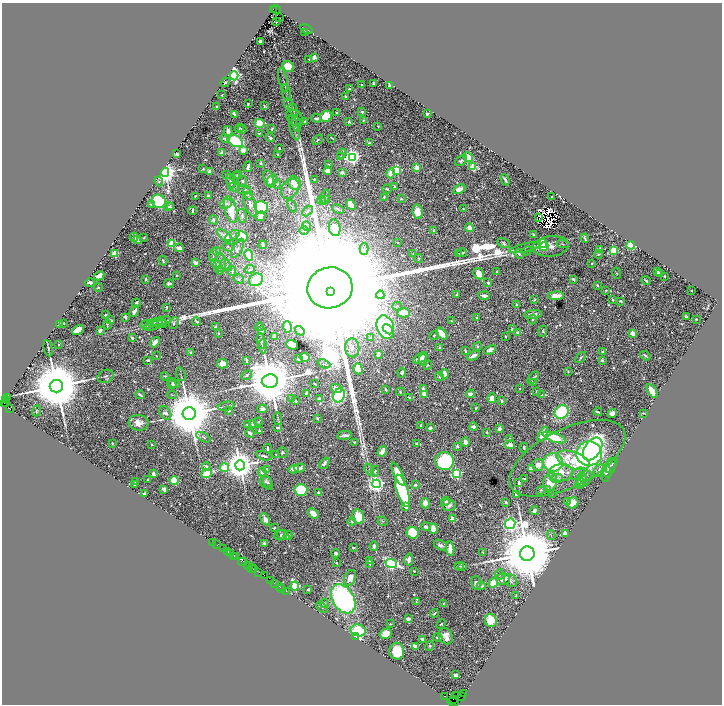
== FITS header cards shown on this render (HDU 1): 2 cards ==
NAXIS1  =                 1440
NAXIS2  =                 1404

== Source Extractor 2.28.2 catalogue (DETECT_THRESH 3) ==
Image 1440 x 1404 px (HDU 1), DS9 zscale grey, zoomed out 1/2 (1 PNG px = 2 x 2 image px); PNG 724 x 706 px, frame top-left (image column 1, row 1403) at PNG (2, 3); each listed source drawn as its Kron ellipse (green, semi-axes under 4 px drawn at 4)
Background 1.06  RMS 0.015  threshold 0.0463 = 3 sigma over >= 5 px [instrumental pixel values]
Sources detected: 968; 89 cannot appear on this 1/2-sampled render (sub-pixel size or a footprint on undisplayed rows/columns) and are neither listed nor drawn; of the other 879, the 500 brightest by FLUX_AUTO listed and drawn (379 fainter detections omitted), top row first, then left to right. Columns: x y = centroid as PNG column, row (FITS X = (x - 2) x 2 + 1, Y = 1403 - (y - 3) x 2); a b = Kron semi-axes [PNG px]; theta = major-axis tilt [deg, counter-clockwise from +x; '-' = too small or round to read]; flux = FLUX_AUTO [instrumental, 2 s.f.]
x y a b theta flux
273 9 2 1 - 160
276 9 5 1 - 390
280 18 2 1 - 4.6
277 21 3 2 - 4.5
306 29 7 2 -29 8.3
304 32 3 2 - 6.2
261 42 4 3 - 30
314 57 4 4 - 13
309 59 3 2 - 3.8
288 66 6 5 - 100
234 76 4 3 - 1400
283 80 12 3 -77 5.9
225 82 5 2 - 3.3
374 83 3 2 - 8.5
362 85 3 2 - 9.4
390 85 3 2 - 7.8
349 89 2 2 - 4.8
286 92 8 1 -82 3.4
222 95 2 2 - 4.3
345 96 2 2 - 7.4
248 104 3 2 - 4
288 104 6 2 -67 3.2
264 106 4 2 - 5.3
217 107 2 2 - 5.2
293 110 7 3 -61 6.1
336 112 2 2 - 6.6
362 112 3 2 - 7.6
234 114 3 2 - 8
427 114 2 2 - 46
326 116 6 5 - 140
295 118 9 7 -40 13
316 118 5 2 - 13
304 121 2 2 - 4.8
363 121 3 2 - 5.1
349 122 4 3 - 6
260 123 5 4 - 100
296 124 8 2 -76 4.6
378 126 3 3 - 3.2
239 128 4 3 - 4.7
294 128 13 3 -75 7.1
242 129 4 3 - 11
272 129 3 2 - 4.5
228 131 5 3 - 22
259 133 3 3 - 4.1
225 138 5 3 - 6.3
270 138 5 3 - 10
332 138 4 1 - 3.5
317 140 6 3 45 5.7
235 141 8 5 -29 240
370 143 4 3 - 9.4
279 148 2 2 - 4.5
243 150 4 3 - 35
222 153 3 2 - 19
342 153 5 3 - 5.3
176 154 3 2 - 9
278 154 4 3 - 3.7
340 157 2 2 - 20
352 157 4 4 - 1700
468 157 5 4 - 45
461 161 7 4 36 7.7
261 163 2 2 - 5.4
328 164 3 2 - 6.4
248 167 5 2 - 15
473 167 3 3 - 180
417 168 3 3 - 79
203 169 2 2 - 4.3
397 170 4 3 - 320
328 171 4 3 - 42
165 172 4 4 - 5100
210 172 3 3 - 29
342 173 3 2 - 23
391 173 5 4 - 54
227 174 3 2 - 5.3
238 175 4 3 - 6.3
235 177 5 3 - 9.4
269 179 9 5 -72 16
314 179 3 2 - 3.9
272 180 6 4 55 45
505 180 6 2 -63 11
159 181 5 3 - 4.2
231 181 7 3 -76 9.4
243 181 5 4 - 7.6
295 183 7 6 - 70
277 184 5 4 - 5.3
234 187 5 3 - 4.9
395 187 2 2 - 7.5
290 189 11 8 52 21
387 189 4 3 - 4.2
459 189 6 4 28 27
244 190 7 4 -2 13
248 194 6 3 -66 4.4
195 196 2 2 - 3.5
208 196 3 2 - 6.6
325 197 8 3 75 8.6
384 197 3 2 - 6.7
552 197 2 2 - 6.9
401 199 4 3 - 4.3
322 200 4 3 - 3.9
326 200 4 3 - 3.2
159 201 7 6 - 220
226 204 6 4 29 10
250 204 13 5 -70 20
152 205 3 3 - 8
351 205 6 4 -49 50
169 206 5 3 - 6.6
292 206 6 2 -63 3.8
170 207 2 2 - 6.5
261 207 7 6 - 460
463 208 2 2 - 3.8
338 209 6 2 -26 5
231 210 14 6 -76 99
192 211 4 2 - 7.6
307 211 6 4 47 8.6
417 212 7 5 -81 44
242 216 7 5 -79 8.4
260 216 5 3 - 32
538 217 2 1 - 3.9
214 220 5 4 - 7.8
307 226 5 2 - 10
335 228 8 5 -79 23
470 228 4 3 - 35
304 230 5 4 - 4.1
434 230 4 3 - 6.4
533 234 3 2 - 6
233 236 8 3 29 6.4
134 237 4 3 - 22
226 237 10 4 -42 26
242 237 5 5 - 230
144 238 3 2 - 3.4
585 238 5 2 - 4.8
138 240 4 3 - 16
172 243 3 3 - 180
398 243 3 3 - 3.2
504 243 7 4 -26 6.9
543 243 4 4 - 160
562 244 6 3 -9 5.7
263 245 4 3 - 8.2
631 245 4 4 - 450
550 246 18 10 6 42
228 247 5 3 - 3.4
544 247 4 4 - 160
179 248 5 3 - 20
238 248 10 4 62 9.8
525 248 16 3 13 10
364 249 6 4 90 10
599 250 3 3 - 30
614 250 4 4 - 68
216 251 4 3 - 8.6
527 251 5 3 - 3.6
115 253 3 3 - 190
462 253 5 2 - 9.1
413 254 3 3 - 3.2
458 254 3 2 - 8.3
519 254 5 3 - 9.8
599 254 4 2 - 3.7
213 255 7 3 86 6.5
249 255 5 4 - 46
419 258 4 3 - 3.5
163 261 4 3 - 6
195 262 3 3 - 16
221 263 9 5 -84 13
592 263 3 2 - 4.2
216 264 6 4 -46 18
226 265 7 4 -53 7
250 269 5 4 - 5.8
220 270 4 4 - 3.9
232 271 5 4 - 10
497 271 3 2 - 3.3
657 272 3 2 - 14
617 273 6 3 -79 4.4
659 273 3 2 - 16
479 274 6 4 -59 35
177 275 2 2 - 5.3
99 276 5 3 - 44
664 276 2 2 - 3.8
146 279 3 2 - 8.7
239 279 5 4 - 8.6
573 279 3 2 - 10
256 280 7 6 - 100
646 281 4 2 - 4.3
488 282 3 2 - 9.2
90 283 5 3 - 17
169 284 5 4 - 9
597 285 3 2 - 4
98 287 4 3 - 4
330 288 23 20 12 550000
691 290 2 2 - 3.9
606 291 3 3 - 3.9
331 292 3 3 - 91000
380 295 4 4 - 5
456 295 4 2 - 6.1
484 295 6 3 -4 13
556 296 8 4 2 34
535 299 3 2 - 4
612 299 3 2 - 3.6
621 301 3 2 - 6
136 303 4 2 - 13
517 305 2 2 - 16
397 306 5 4 - 4.9
167 307 3 2 - 5.6
134 311 6 3 59 19
404 313 6 4 -1 79
533 314 9 3 6 17
106 315 3 2 - 5
125 317 3 2 - 11
686 317 4 2 - 8
477 318 3 2 - 4.6
533 319 5 4 - 4.7
696 319 2 2 - 3.8
110 320 4 2 - 10
161 321 10 4 12 7.4
196 321 4 2 - 7.9
451 321 2 2 - 3.9
155 322 8 3 12 5.4
63 323 2 2 - 3.2
174 323 6 3 63 4.1
59 324 4 2 - 3.5
146 324 6 3 6 4.3
162 324 5 3 - 3.4
107 325 5 2 - 3.6
155 325 12 3 18 9.2
216 327 3 2 - 11
259 327 4 3 - 4
287 327 6 3 -74 36
385 327 12 8 -71 500
388 329 6 3 -44 180
512 329 3 3 - 8
78 330 6 3 32 89
100 330 4 3 - 17
261 330 4 3 - 10
300 331 5 3 - 5.2
543 331 6 3 68 4.6
219 333 3 3 - 5.3
518 333 3 2 - 38
633 333 3 3 - 99
442 334 7 4 -48 52
275 336 4 4 - 10
434 336 5 3 - 3.3
505 336 2 2 - 4.2
132 338 3 2 - 7.1
371 338 3 2 - 18
261 341 8 3 -83 10
155 342 6 3 52 29
59 345 2 2 - 3.5
292 345 6 4 -23 47
263 346 7 3 -90 3.6
478 346 4 4 - 4.3
440 347 3 3 - 3.9
48 348 8 1 -79 5.7
352 348 9 7 -89 24
490 350 6 3 27 24
465 351 4 2 - 3.7
191 352 3 2 - 5.3
603 352 3 2 - 8.5
378 354 4 3 - 17
156 356 2 2 - 5.4
473 356 7 3 26 18
645 356 5 3 - 6.7
304 357 5 3 - 71
420 358 8 3 30 42
581 358 6 2 47 5.8
299 359 3 3 - 10
148 360 4 2 - 10
246 360 4 2 - 7.2
423 360 6 3 90 6.1
602 361 3 3 - 11
222 364 5 4 - 39
324 364 6 3 -22 5.3
428 365 4 3 - 4.3
358 369 6 4 -71 71
568 371 3 2 - 4.2
402 372 5 3 - 11
181 374 7 2 -75 3.2
444 374 5 3 - 53
247 375 6 3 39 7.5
106 376 8 6 26 8.2
165 376 5 2 - 6.9
439 376 4 3 - 5.7
533 378 7 2 51 4.2
270 381 8 6 8 38000
173 383 7 4 -33 9.8
533 383 3 2 - 3.3
315 384 3 2 - 3.5
172 385 5 3 - 8
56 386 6 6 - 52000
336 388 6 4 -16 31
386 389 3 2 - 5
423 389 4 3 - 22
520 389 2 2 - 7.1
537 391 2 2 - 8.4
652 391 8 3 -60 58
400 392 4 3 - 4.3
306 393 3 2 - 4.2
424 394 3 3 - 32
470 394 4 3 - 20
140 395 5 2 - 8.7
172 395 4 3 - 3.9
339 395 7 5 65 650
542 395 4 2 - 3.3
7 397 3 2 - 320
409 397 4 3 - 5.5
292 398 3 2 - 9.4
492 398 5 3 - 39
5 399 2 1 - 220
319 399 3 3 - 18
296 401 2 2 - 6.5
502 401 4 3 - 6.6
4 403 3 1 - 50
6 403 2 1 - 140
226 406 8 2 9 5.2
476 408 4 2 - 3.7
9 409 3 1 - 75
263 409 5 3 - 23
229 410 3 3 - 5.9
36 411 5 3 - 3.3
562 412 7 6 - 310
598 412 4 2 - 6.4
165 413 7 5 -56 13
612 413 5 4 - 17
643 413 3 2 - 3.3
189 414 6 6 - 38000
278 418 6 3 -88 3.3
317 418 2 2 - 5.1
258 422 4 2 - 4.5
139 423 10 8 -3 31
247 424 2 2 - 7.6
253 424 3 2 - 5.6
421 425 3 2 - 6.1
473 427 4 3 - 12
277 428 4 2 - 6.9
430 428 3 2 - 15
500 429 3 3 - 21
259 431 3 3 - 7.2
487 432 3 2 - 4.2
250 433 4 2 - 12
543 434 8 4 61 83
344 435 7 2 8 16
203 437 8 3 -29 5.9
554 437 12 4 -19 110
509 438 3 3 - 5.3
354 442 3 2 - 4.3
465 442 4 3 - 25
112 443 2 2 - 3.4
416 444 3 2 - 7.8
152 445 2 2 - 4.3
510 445 5 4 - 32
457 446 2 2 - 22
268 448 4 2 - 9.2
524 448 5 3 - 7.5
593 449 12 8 55 530
382 451 5 3 - 33
282 452 5 5 - 7.2
276 454 2 2 - 4
589 454 13 12 - 780
264 456 8 3 -16 11
567 458 63 29 27 300
573 460 17 8 -18 83
445 461 9 9 - 430
553 462 9 9 - 310
324 463 6 3 53 13
240 465 5 5 - 9600
538 465 6 5 - 37
611 465 8 2 57 5.8
206 466 4 3 - 7.1
224 467 5 4 - 200
300 468 5 3 - 18
610 468 10 5 66 13
294 469 5 3 - 31
369 469 6 3 -66 4.1
532 469 4 3 - 26
266 470 4 3 - 22
598 470 7 3 60 6.2
375 471 5 3 - 5.3
262 472 5 4 - 14
456 473 4 3 - 510
561 473 12 8 7 60
606 473 9 4 83 9.5
153 474 3 2 - 19
206 474 5 3 - 190
398 474 13 4 -64 99
578 474 8 5 36 11
582 477 5 4 - 6
557 478 6 4 15 6.3
147 479 2 2 - 3.6
524 479 2 2 - 4.4
585 479 9 6 54 10
135 481 2 2 - 3.9
174 481 4 4 - 92
266 482 6 5 - 9.5
550 482 9 7 77 99
268 483 7 4 -66 6.1
519 483 3 2 - 10
580 483 6 4 62 24
134 484 3 2 - 9
376 484 4 4 - 1700
415 485 2 2 - 22
164 489 3 3 - 19
548 489 4 3 - 5.4
301 490 6 6 - 310
541 490 3 3 - 4.5
402 491 17 5 -72 580
144 493 4 2 - 7.3
319 493 3 2 - 16
552 493 3 2 - 3.6
516 495 4 2 - 6.5
446 501 4 3 - 15
568 501 3 3 - 20
506 502 3 2 - 8.4
425 503 5 3 - 61
573 503 6 5 - 63
448 505 7 5 -13 19
406 506 4 3 - 41
534 511 4 3 - 14
313 513 6 4 -38 49
358 517 7 6 - 87
265 519 6 3 -63 31
453 519 3 2 - 130
383 521 5 3 - 3.6
352 522 4 4 - 4.4
510 524 5 5 - 1800
426 527 5 4 - 9.8
274 528 3 2 - 3.6
433 529 5 3 - 56
413 533 6 5 - 210
565 534 2 2 - 110
281 535 6 5 - 8.8
283 535 6 4 -27 6.5
288 535 4 3 - 14
551 535 5 2 - 3.4
212 542 2 1 - 42
264 544 3 2 - 9.9
217 545 2 1 - 87
440 545 7 4 -28 14
374 546 4 2 - 13
354 547 4 2 - 5.9
223 549 3 1 - 110
450 549 7 3 -86 55
227 552 4 1 - 150
483 552 2 2 - 5
231 553 3 1 - 150
336 553 4 3 - 8.7
527 554 7 7 - 67000
234 556 2 1 - 69
236 557 2 1 - 82
409 559 6 4 79 20
370 561 3 2 - 7.5
243 562 4 1 - 270
336 563 2 2 - 5.1
391 563 6 4 -20 990
370 564 3 2 - 4.3
247 565 3 1 - 120
249 566 4 1 - 150
459 566 5 3 - 4.8
463 566 3 2 - 6.4
252 568 2 1 - 58
254 568 3 2 - 200
414 571 2 2 - 3.9
259 572 2 1 - 58
264 575 3 2 - 170
500 575 5 3 - 6
350 578 8 5 66 43
503 579 7 6 - 31
271 580 3 1 - 45
511 581 7 5 -42 9.1
274 583 2 1 - 70
476 583 7 5 -83 18
493 583 5 3 - 150
279 586 3 1 - 76
295 586 4 3 - 370
481 586 4 3 - 14
282 588 2 1 - 16
308 590 2 2 - 7.5
286 591 2 1 - 47
516 595 4 2 - 6.3
343 599 16 10 -58 930
416 602 2 2 - 4.3
324 603 5 3 - 7.2
444 603 3 2 - 4.2
322 607 7 3 -43 3.4
434 613 4 2 - 4.7
408 619 3 2 - 26
491 620 7 6 - 91
390 624 3 3 - 3.4
441 624 5 3 - 4
358 630 8 6 -13 230
386 634 6 5 - 42
355 636 3 2 - 1800
446 636 8 6 -62 39
438 638 5 3 - 14
423 639 3 2 - 18
415 646 3 2 - 36
429 646 5 3 - 5.5
397 651 8 7 - 110
456 675 4 3 - 14
464 694 3 2 - 110
444 696 3 1 - 140
456 696 2 2 - 120
462 696 3 2 - 100
453 700 3 1 - 47
453 702 5 1 - 34
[379 fainter detections neither listed nor drawn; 89 sub-pixel or undisplayed-footprint detections neither listed nor drawn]